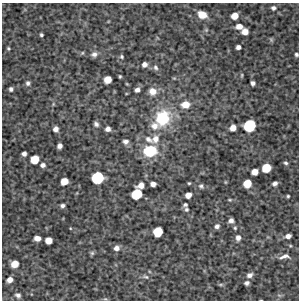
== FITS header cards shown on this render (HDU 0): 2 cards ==
NAXIS1  =                  297 /Length X axis
NAXIS2  =                  298 /Length Y axis

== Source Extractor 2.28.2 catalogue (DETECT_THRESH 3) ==
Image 297 x 298 px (HDU 0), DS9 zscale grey, 1 PNG px = 1 image px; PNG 301 x 302 px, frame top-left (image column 1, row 298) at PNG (2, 3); no overlay
Background 5660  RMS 290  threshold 883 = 3 sigma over >= 5 px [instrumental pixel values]
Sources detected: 78; all 78 listed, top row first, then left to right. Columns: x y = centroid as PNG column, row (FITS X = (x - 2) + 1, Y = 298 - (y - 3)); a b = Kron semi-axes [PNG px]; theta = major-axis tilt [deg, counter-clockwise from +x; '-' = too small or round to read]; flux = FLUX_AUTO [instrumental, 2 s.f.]
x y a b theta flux
273 8 6 5 - 51000
202 15 9 7 -23 230000
234 16 6 5 - 190000
239 26 7 5 -5 130000
245 32 6 5 - 150000
41 35 3 3 - 32000
271 40 6 5 - 25000
238 47 4 4 - 68000
8 49 5 4 - 25000
94 54 8 7 - 76000
296 54 4 3 - 36000
122 57 4 4 - 28000
144 64 5 5 - 82000
155 67 8 6 -57 54000
242 75 5 3 - 21000
120 76 3 3 - 23000
107 80 6 6 - 230000
28 83 6 6 - 51000
253 83 4 4 - 60000
127 84 5 3 - 16000
11 89 4 4 - 48000
137 90 5 4 - 77000
153 91 9 9 - 170000
185 104 11 8 2 210000
162 118 20 17 62 920000
96 124 5 4 - 54000
155 126 12 9 -22 180000
249 126 9 8 - 740000
233 128 6 5 - 140000
56 129 5 5 - 92000
108 129 5 5 - 80000
148 139 13 8 -37 130000
155 139 10 9 - 160000
125 142 7 6 - 70000
60 146 5 4 - 76000
150 151 15 11 5 680000
24 154 4 4 - 66000
35 159 7 6 - 320000
286 163 5 4 - 36000
43 165 6 5 - 66000
266 168 7 6 - 360000
255 172 6 5 - 160000
97 178 9 8 - 770000
64 181 6 6 - 210000
225 182 5 3 - 16000
189 183 3 3 - 20000
247 183 6 6 - 280000
275 183 5 4 - 62000
153 184 5 4 - 94000
141 185 6 5 - 140000
201 186 7 6 - 43000
136 194 8 7 - 550000
188 195 5 5 - 140000
288 196 3 3 - 24000
185 205 5 5 - 34000
62 206 5 4 - 50000
186 209 5 5 - 35000
231 220 5 5 - 72000
217 226 6 5 - 58000
70 228 4 3 - 14000
235 228 4 4 - 24000
158 232 7 7 - 430000
288 236 5 4 - 84000
37 238 6 5 - 130000
238 238 7 5 84 86000
48 240 6 5 - 180000
116 248 6 6 - 96000
92 253 6 6 - 33000
284 256 13 6 13 110000
15 264 6 6 - 210000
249 275 7 5 23 78000
145 277 10 5 -17 52000
10 280 5 4 - 110000
247 283 4 4 - 54000
221 284 7 4 -8 27000
18 295 7 5 -27 56000
279 295 6 4 -19 28000
105 299 6 3 16 24000
At the frame edge (FLAGS 8, measured only in part): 1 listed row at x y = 296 54